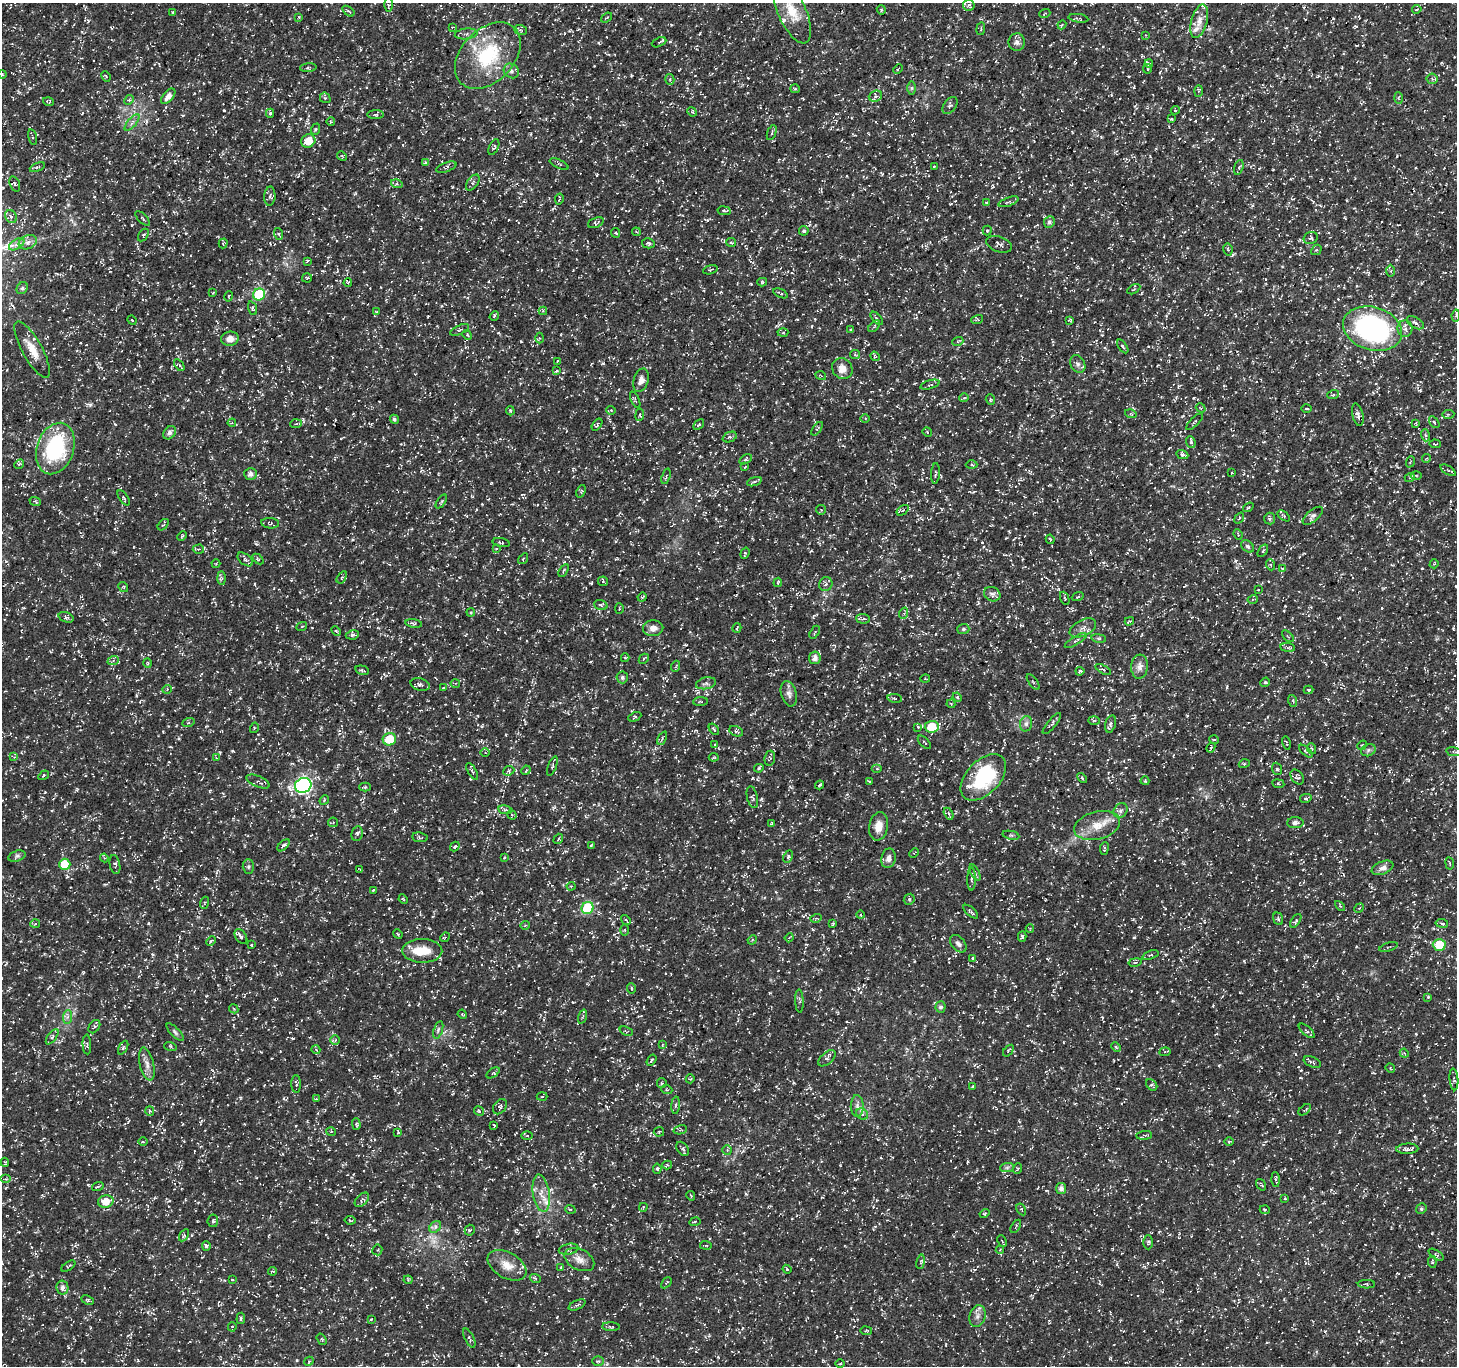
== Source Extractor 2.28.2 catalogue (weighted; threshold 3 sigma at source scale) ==
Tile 10 of 4 x 4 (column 2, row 3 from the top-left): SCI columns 1461-2915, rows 1560-2923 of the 5834 x 5916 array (HDU 1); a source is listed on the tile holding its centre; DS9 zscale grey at full resolution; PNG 1459 x 1368 px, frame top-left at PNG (2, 3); each listed source drawn as its Kron ellipse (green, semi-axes under 4 px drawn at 4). Shown black and unused: <1% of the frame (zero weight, under 3 of 5 exposures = <1% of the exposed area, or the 3 px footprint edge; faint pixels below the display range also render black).
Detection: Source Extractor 2.28.2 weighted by HDU 2 'WHT'; one run over the whole footprint, this tile lists its part. Background 0.0184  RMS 0.002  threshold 0.00894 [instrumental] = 3 sigma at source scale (4.5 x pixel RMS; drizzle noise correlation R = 1.50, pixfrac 1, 0.0396/0.0396 arcsec/px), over >= 5 px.
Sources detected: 842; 1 too faint to see at this stretch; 1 inside a brighter object's white glare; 21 cosmic-ray / hot-pixel residue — neither listed nor drawn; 15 inside a brighter listed object's ellipse — not listed separately; of the other 804, all 500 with FLUX_AUTO >= 0.196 (the completeness limit of this list) listed and drawn (304 fainter detections not listed), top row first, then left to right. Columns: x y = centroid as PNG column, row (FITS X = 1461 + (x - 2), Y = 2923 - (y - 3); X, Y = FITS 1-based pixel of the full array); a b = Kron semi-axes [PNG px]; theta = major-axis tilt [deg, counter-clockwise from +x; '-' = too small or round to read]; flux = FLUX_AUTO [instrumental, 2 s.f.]
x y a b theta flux
388 5 7 4 90 0.31
969 5 6 5 - 0.41
1417 9 4 3 - 0.24
881 10 5 4 - 0.21
348 11 7 3 -35 0.3
792 11 34 14 -66 5.3
173 12 4 3 - 0.23
1045 13 5 3 - 0.2
299 17 3 3 - 0.23
606 17 6 3 37 0.21
1078 18 10 3 -9 0.28
1199 21 17 7 75 1.7
1062 25 4 3 - 0.23
452 27 4 3 - 0.24
981 29 6 3 82 0.24
521 30 6 4 -19 0.37
466 34 11 5 6 0.67
1146 35 4 4 - 0.21
659 42 7 4 24 0.33
1017 42 9 8 - 0.86
488 56 38 26 46 14
1149 64 4 4 - 0.28
308 68 8 3 6 0.27
898 69 5 3 - 0.23
1148 69 4 2 - 0.2
511 71 8 7 - 0.71
2 74 4 3 - 0.2
106 76 5 4 - 0.25
670 79 5 4 - 0.34
1432 79 5 5 - 0.39
912 88 6 4 90 0.33
795 89 5 4 - 0.23
1198 91 5 3 - 0.24
168 96 9 5 50 1.4
875 96 7 5 22 0.51
325 98 6 5 - 0.3
1398 98 6 4 -87 0.23
129 100 5 4 - 0.25
49 101 5 3 - 0.27
950 105 9 6 54 0.5
1175 110 4 3 - 0.22
692 112 5 4 - 0.24
270 113 4 4 - 0.33
376 115 8 4 1 0.32
1171 119 4 4 - 0.2
331 122 4 3 - 0.3
132 123 10 3 50 0.45
316 129 6 3 70 0.27
772 133 8 2 69 0.25
32 137 8 3 -77 0.23
308 141 7 6 - 2.8
494 147 8 4 65 0.35
342 156 5 4 - 0.25
425 163 4 3 - 0.33
559 164 10 3 -25 0.25
934 166 3 2 - 0.22
37 167 8 3 23 0.31
446 167 11 4 20 0.44
1239 167 7 4 73 0.33
473 183 9 5 54 0.45
15 184 8 5 -70 0.4
397 184 6 4 -16 0.32
270 196 9 5 88 0.5
559 199 5 2 - 0.23
986 202 3 2 - 0.21
1009 202 10 3 21 0.44
724 211 7 3 -8 0.32
11 217 7 5 -55 0.48
143 218 9 3 -45 0.3
1049 222 6 5 - 0.5
596 223 8 5 20 0.35
987 230 5 4 - 0.25
804 231 5 4 - 0.42
636 232 4 3 - 0.23
615 233 5 4 - 0.23
279 234 6 4 -70 0.27
143 235 7 4 56 0.27
1311 238 7 6 - 0.45
28 242 9 6 21 0.92
731 242 5 4 - 0.27
223 243 5 4 - 0.25
648 243 6 5 - 0.49
17 244 8 5 30 0.64
999 244 13 7 -20 0.61
1228 250 6 4 -79 0.31
1316 250 6 4 42 0.34
307 261 4 3 - 0.29
710 270 7 3 17 0.24
1391 271 6 4 89 0.36
307 278 5 4 - 0.28
762 282 5 4 - 0.25
348 283 4 4 - 0.23
22 288 6 5 - 0.4
1134 289 7 4 31 0.29
213 293 3 3 - 0.21
780 293 8 3 -25 0.33
259 294 6 5 - 13
229 296 5 4 - 0.3
252 308 7 4 -70 0.35
543 311 4 4 - 0.2
377 312 4 3 - 0.22
494 316 5 4 - 0.27
1456 316 6 4 81 0.33
877 318 8 3 -50 0.28
132 320 5 4 - 0.23
977 320 6 3 17 0.26
1069 320 4 3 - 0.26
1415 323 9 5 -31 0.59
874 326 7 2 45 0.22
1372 329 30 21 -17 39
1405 329 8 7 - 0.84
460 330 10 4 24 0.46
851 330 3 3 - 0.23
783 333 5 3 - 0.23
467 335 5 4 - 0.24
539 338 5 3 - 0.22
230 339 9 7 6 1.5
958 341 5 3 - 0.2
1123 346 8 3 -55 0.33
32 350 31 10 -61 3.4
855 354 5 4 - 0.27
875 356 5 4 - 0.27
558 361 3 3 - 0.25
1078 364 9 7 -60 0.72
179 365 7 3 -54 0.32
842 368 11 10 - 1.8
557 371 4 3 - 0.24
821 376 5 3 - 0.21
641 380 12 7 72 1.2
930 385 10 4 17 0.43
1333 395 6 4 19 0.27
964 398 4 4 - 0.24
635 400 9 3 -67 0.27
990 400 5 4 - 0.27
1201 408 5 4 - 0.27
1306 409 5 2 - 0.24
611 410 4 4 - 0.21
510 411 4 3 - 0.24
1131 414 6 3 -16 0.22
1448 414 6 4 4 0.31
640 415 6 3 83 0.24
1358 415 11 5 -76 0.69
394 419 5 4 - 0.42
865 419 5 3 - 0.22
1195 422 11 2 45 0.24
1434 422 6 3 -54 0.26
232 423 4 3 - 0.24
1416 423 4 3 - 0.2
296 424 6 4 4 0.28
597 425 7 3 55 0.26
699 425 6 4 44 0.3
817 429 8 3 54 0.24
927 432 5 4 - 0.23
169 433 7 5 50 0.84
1425 435 6 4 -72 0.35
730 437 7 5 23 0.37
1191 442 6 4 -68 0.28
1435 444 6 3 -5 0.21
55 448 26 18 71 19
1182 454 6 4 -24 0.34
1427 458 4 3 - 0.2
746 459 7 4 31 0.31
1410 462 6 3 70 0.21
19 464 5 4 - 0.31
971 465 6 3 -1 0.24
745 467 3 3 - 0.2
1448 470 8 3 -32 0.44
936 473 10 3 86 0.3
1232 473 4 4 - 0.2
250 474 6 6 - 0.93
1416 475 5 3 - 0.24
666 476 8 2 72 0.25
1410 477 5 3 - 0.21
754 482 7 3 19 0.36
581 491 6 4 67 0.27
124 498 8 3 -55 0.28
35 501 6 3 -19 0.23
441 501 8 3 54 0.25
1248 507 6 4 36 0.26
821 510 5 4 - 0.23
903 510 7 3 36 0.25
1284 516 7 3 -36 0.29
1313 516 12 5 40 0.68
1239 518 6 3 54 0.22
1270 518 6 5 - 0.4
270 523 9 5 -6 0.29
163 525 7 3 47 0.23
1238 534 5 3 - 0.24
182 536 5 3 - 0.21
1050 539 5 3 - 0.23
501 543 8 4 -11 0.35
1248 546 7 5 -40 0.42
198 549 6 4 2 0.29
496 549 4 3 - 0.22
1263 551 7 3 56 0.27
745 553 6 4 70 0.3
245 559 9 5 -40 0.49
258 559 6 4 -43 0.27
523 559 6 3 55 0.23
216 564 4 4 - 0.23
1434 564 5 3 - 0.21
1271 565 5 3 - 0.2
1282 568 3 2 - 0.2
564 570 7 3 57 0.26
342 577 7 4 56 0.33
221 578 7 4 -89 0.4
603 581 5 5 - 0.23
778 582 5 3 - 0.23
826 584 7 6 - 0.53
123 587 5 4 - 0.28
1258 590 3 2 - 0.2
992 594 8 7 - 0.62
642 597 4 3 - 0.23
1078 597 6 3 20 0.22
1065 598 7 3 -67 0.31
1253 599 5 3 - 0.27
601 605 7 5 -18 0.34
619 608 5 3 - 0.2
471 612 4 3 - 0.2
904 613 6 4 72 0.28
66 617 8 5 -19 0.4
863 619 7 5 -5 0.49
1129 621 5 3 - 0.25
414 623 8 4 -9 0.34
302 626 5 3 - 0.2
653 628 10 8 5 1.1
737 628 5 3 - 0.21
1083 628 14 8 27 1.2
963 629 6 5 - 0.35
336 631 5 3 - 0.25
815 632 7 2 59 0.2
352 635 7 4 9 0.48
1288 636 7 3 -45 0.24
1099 638 7 4 -9 0.3
1076 641 12 4 31 0.54
1288 647 7 4 -8 0.32
625 658 4 4 - 0.22
815 658 6 6 - 0.91
644 659 5 3 - 0.23
113 661 6 3 20 0.29
148 663 4 3 - 0.2
676 666 5 3 - 0.21
1140 667 12 8 85 1.2
1103 669 8 4 -29 0.42
362 670 7 4 -14 0.32
1080 671 4 3 - 0.28
622 677 6 6 - 0.54
925 679 5 3 - 0.2
1033 682 9 3 -54 0.25
1265 682 5 4 - 0.27
455 683 4 3 - 0.2
706 683 10 5 12 0.58
420 685 10 6 -16 0.66
443 688 4 3 - 0.23
167 689 4 4 - 0.24
1309 690 5 4 - 0.28
789 694 13 7 -74 1
957 697 5 4 - 0.24
895 698 7 3 -8 0.27
1293 701 6 3 -72 0.26
700 702 7 3 3 0.26
951 704 4 4 - 0.21
635 717 7 3 26 0.26
1094 721 6 4 -2 0.25
188 723 6 4 19 0.25
1026 724 8 6 75 0.65
1052 724 13 3 50 0.44
1110 724 9 5 73 0.53
918 727 4 4 - 0.35
932 727 7 6 - 6.2
254 728 5 3 - 0.2
714 729 6 3 -52 0.25
736 731 7 5 -26 0.41
662 738 7 3 63 0.25
389 739 7 6 - 5.1
1214 739 5 3 - 0.2
924 742 8 3 -46 0.21
1286 743 7 3 -76 0.2
715 745 4 3 - 0.23
1362 745 5 4 - 0.26
1211 747 5 2 - 0.3
1312 749 5 3 - 0.22
1368 750 8 6 24 0.61
1306 751 8 4 -42 0.38
485 752 5 3 - 0.21
1454 752 8 2 -10 0.23
14 757 4 4 - 0.24
714 757 5 3 - 0.21
216 758 4 4 - 0.2
770 758 7 5 82 0.39
1244 764 5 3 - 0.21
552 766 10 4 69 0.37
759 768 4 3 - 0.28
877 769 5 3 - 0.24
1277 769 6 5 - 0.46
526 770 5 3 - 0.21
472 771 9 3 -60 0.32
509 771 6 4 24 0.31
44 775 5 3 - 0.24
983 777 28 16 46 15
1297 777 8 5 -52 0.47
1082 778 6 3 -47 0.21
258 781 12 5 -23 0.58
869 781 4 3 - 0.21
1145 781 4 4 - 0.22
1278 784 6 3 -9 0.2
303 785 8 7 - 50
819 785 4 3 - 0.3
365 787 6 4 0 0.28
752 797 11 5 -78 0.43
1306 798 6 4 13 0.32
324 800 5 4 - 0.25
505 810 7 3 -8 0.33
1121 811 8 6 48 0.71
949 814 6 4 -61 0.37
512 815 5 4 - 0.22
333 822 5 4 - 0.23
772 823 3 3 - 0.2
1295 823 8 5 1 0.87
1097 825 23 14 15 3.6
878 826 14 9 81 2.3
357 834 8 5 79 0.55
1011 835 9 2 -10 0.26
420 837 8 5 -7 0.36
558 839 5 3 - 0.21
283 845 7 4 43 0.37
591 845 4 3 - 0.22
455 847 5 3 - 0.27
1104 848 6 2 83 0.32
914 853 5 3 - 0.23
17 856 9 5 16 0.46
788 857 6 4 64 0.35
104 858 4 4 - 0.23
504 858 4 3 - 0.2
888 858 10 7 79 1.2
1450 863 6 3 -81 0.22
65 864 5 5 - 6
115 864 9 5 -80 0.43
248 867 7 5 -90 0.4
1383 868 11 6 22 1.1
360 870 4 3 - 0.2
975 872 9 3 -62 0.33
972 879 11 3 90 0.47
571 886 4 4 - 0.26
373 890 3 3 - 0.32
403 899 5 3 - 0.21
909 899 6 5 - 0.34
204 903 6 4 71 0.25
1340 906 6 4 -44 0.28
588 908 6 6 - 15
1359 908 5 3 - 0.2
971 912 9 3 -42 0.41
861 915 4 3 - 0.2
816 918 5 3 - 0.23
1278 919 6 4 -69 0.34
626 920 5 3 - 0.23
1296 921 8 4 57 0.35
1442 923 6 4 -8 0.39
35 924 5 3 - 0.25
833 924 4 3 - 0.22
525 925 4 4 - 0.28
1030 929 4 3 - 0.21
625 930 6 4 90 0.23
398 934 5 3 - 0.21
241 937 8 5 -54 0.44
445 937 5 4 - 0.22
1022 937 5 3 - 0.41
789 938 4 3 - 0.2
752 940 5 4 - 0.21
211 941 5 4 - 0.22
958 944 10 6 -50 0.74
251 945 3 2 - 0.21
1439 945 6 6 - 6.4
1388 947 9 3 18 0.29
422 951 20 11 -1 4.1
1150 955 8 3 19 0.29
973 958 4 3 - 0.27
1135 962 7 3 10 0.28
631 988 5 4 - 0.29
1428 997 3 3 - 0.2
799 1001 11 4 -87 0.42
940 1007 5 5 - 0.54
234 1009 5 3 - 0.23
462 1014 4 3 - 0.23
68 1017 7 4 87 0.56
583 1017 7 3 71 0.24
94 1027 7 5 55 0.4
438 1030 9 4 72 0.45
626 1031 7 4 -23 0.24
1307 1031 9 4 -41 0.5
175 1032 11 4 -46 0.46
52 1037 9 4 54 0.41
335 1040 4 4 - 0.26
87 1044 10 4 -87 0.38
662 1045 4 3 - 0.22
170 1046 6 4 -18 0.23
1116 1047 5 3 - 0.25
123 1048 7 4 62 0.31
316 1050 4 3 - 0.2
1008 1051 7 3 52 0.23
1165 1052 6 3 7 0.22
1404 1053 4 3 - 0.22
827 1058 10 6 41 0.52
651 1060 6 3 55 0.29
1312 1062 9 5 -23 0.42
147 1064 17 7 -76 1.3
1390 1068 5 4 - 0.21
493 1073 7 4 35 0.29
690 1079 4 3 - 0.22
1454 1079 11 4 -85 0.39
662 1083 5 4 - 0.25
296 1084 9 4 -87 0.45
1152 1085 6 4 -46 0.43
972 1086 4 3 - 0.22
667 1090 5 3 - 0.22
542 1097 5 3 - 0.24
316 1099 4 3 - 0.23
676 1105 9 3 85 0.37
857 1106 11 6 -89 0.83
500 1107 8 6 52 0.59
1305 1110 7 3 38 0.21
150 1111 5 4 - 0.28
479 1111 5 4 - 0.35
862 1114 6 5 - 0.42
356 1124 6 4 -89 0.32
494 1125 3 3 - 0.27
680 1130 7 4 13 0.36
331 1132 5 3 - 0.2
398 1132 4 3 - 0.2
659 1132 5 5 - 0.23
1144 1135 8 4 7 0.29
527 1136 6 4 1 0.23
1229 1141 4 3 - 0.2
143 1142 5 3 - 0.22
682 1149 8 5 -52 0.55
1407 1149 11 5 3 0.79
727 1150 5 5 - 0.31
5 1162 4 3 - 0.2
667 1165 5 3 - 0.26
1007 1167 7 4 1 0.41
657 1169 5 4 - 0.31
1017 1169 5 3 - 0.2
6 1179 5 4 - 0.3
1275 1179 7 3 -88 0.31
1261 1185 6 4 -54 0.31
98 1186 6 4 17 0.3
1061 1188 5 5 - 0.76
541 1193 19 8 -82 2.1
691 1196 5 3 - 0.2
1285 1199 3 3 - 0.21
362 1200 8 5 46 0.51
106 1201 8 6 14 3
643 1207 4 3 - 0.21
570 1209 5 3 - 0.22
1021 1209 6 4 -58 0.24
1421 1209 5 5 - 0.4
1265 1210 5 3 - 0.24
985 1214 5 4 - 0.24
350 1220 5 3 - 0.2
213 1221 6 5 - 0.42
695 1222 5 3 - 0.2
1016 1226 7 3 57 0.26
435 1227 7 5 47 0.5
470 1230 5 5 - 0.25
184 1235 6 4 56 0.29
1002 1241 6 3 -66 0.25
1148 1242 7 4 -90 0.32
706 1245 6 3 -8 0.21
206 1246 5 4 - 0.53
569 1249 10 5 11 0.45
377 1250 5 5 - 0.29
1000 1250 4 4 - 0.21
1436 1255 8 4 -34 0.37
579 1260 16 10 -27 1.7
921 1262 7 3 81 0.27
1432 1262 6 4 -83 0.26
507 1265 21 12 -29 2.8
68 1266 8 3 34 0.24
561 1268 4 4 - 0.24
787 1269 4 3 - 0.22
273 1271 4 3 - 0.26
535 1278 6 3 -20 0.24
232 1280 3 3 - 0.22
408 1280 4 4 - 0.25
666 1283 6 3 45 0.23
1366 1284 8 4 -1 0.34
62 1288 7 6 - 0.86
87 1300 6 4 -27 0.3
577 1305 9 4 24 0.38
977 1316 11 7 74 1.1
241 1318 6 3 84 0.27
371 1319 3 2 - 0.29
232 1327 4 3 - 0.25
611 1327 9 3 -2 0.25
866 1331 6 3 -8 0.2
469 1338 10 4 -64 0.44
321 1339 6 4 -56 0.27
309 1361 5 3 - 0.21
598 1361 6 4 0 0.31
840 1364 4 3 - 0.26
Overlapping masked pixels (flux is a lower limit): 1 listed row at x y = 55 448
Isophote crosses this tile's border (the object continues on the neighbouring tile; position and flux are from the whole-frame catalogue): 4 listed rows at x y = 792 11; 2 74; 1456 316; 5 1162
Unlisted compact peaks at least as high as the median listed source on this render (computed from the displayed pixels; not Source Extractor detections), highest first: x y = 233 751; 1194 398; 521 341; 1244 961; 557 1317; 1235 561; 1285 606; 252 806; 587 203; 498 629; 718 1357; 68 205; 1186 829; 205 878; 707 220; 1422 491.